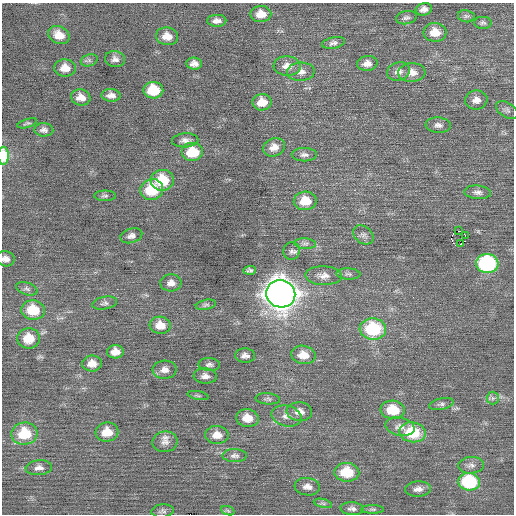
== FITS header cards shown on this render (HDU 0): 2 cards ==
NAXIS1  =                  512 / Axis length
NAXIS2  =                  512 / Axis length

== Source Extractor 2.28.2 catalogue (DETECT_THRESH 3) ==
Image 512 x 512 px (HDU 0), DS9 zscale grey, 1 PNG px = 1 image px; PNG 516 x 516 px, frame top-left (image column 1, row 512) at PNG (2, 3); each listed source drawn as its Kron ellipse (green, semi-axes under 4 px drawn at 4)
Background 0.0294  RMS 0.75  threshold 2.24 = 3 sigma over >= 5 px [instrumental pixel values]
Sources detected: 93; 1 with non-positive FLUX_AUTO (blend fragments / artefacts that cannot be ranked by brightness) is neither listed nor drawn; the other 92 listed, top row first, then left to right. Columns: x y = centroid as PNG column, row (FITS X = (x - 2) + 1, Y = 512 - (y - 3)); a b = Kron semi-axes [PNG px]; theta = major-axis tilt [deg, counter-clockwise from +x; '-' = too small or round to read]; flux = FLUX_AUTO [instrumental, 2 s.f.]
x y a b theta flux
424 9 8 6 15 260
261 14 10 8 1 630
466 16 8 6 -11 120
406 18 10 6 11 160
217 21 9 6 1 250
483 23 9 6 -3 120
435 32 11 9 -3 750
59 35 11 8 -24 640
167 36 11 9 -8 550
333 43 11 5 12 180
115 59 10 8 -10 230
89 60 8 6 18 130
194 63 8 6 -5 270
367 63 10 7 7 340
287 66 13 10 -4 440
65 68 11 8 -1 550
398 71 11 9 16 290
301 72 14 9 3 360
412 72 13 9 2 460
153 90 10 8 -1 1600
111 95 9 6 -2 270
81 97 10 8 -14 420
476 100 11 9 10 360
262 102 9 8 - 640
507 110 12 7 -32 160
27 123 10 4 17 96
438 125 12 7 -5 240
44 130 9 6 -2 200
185 140 13 7 3 270
274 147 11 9 23 430
193 152 11 9 0 1500
304 155 12 6 0 210
3 156 9 5 90 1300
162 180 11 10 - 1700
152 190 11 10 - 2100
478 192 13 6 -4 220
105 196 11 5 -1 120
305 201 11 9 2 970
459 231 3 2 - 200
363 235 11 8 -38 220
465 235 2 2 - 1200
131 236 11 7 17 220
461 243 3 2 - 84
305 244 11 5 -4 150
291 251 9 8 - 180
5 259 9 7 -18 260
487 263 11 9 -7 6800
250 270 6 4 3 130
348 274 12 5 -3 140
324 276 18 9 -2 420
171 283 10 8 4 300
27 289 11 6 -17 150
281 294 15 13 -21 75000
105 303 12 6 11 180
206 305 10 5 12 120
33 310 12 9 -5 1500
160 325 10 8 -6 650
373 329 13 10 -3 3500
29 338 11 10 - 940
115 352 8 6 5 430
245 355 10 7 -4 220
303 355 12 9 -10 680
92 364 10 8 1 470
209 365 11 6 -2 160
165 370 12 9 4 340
205 376 11 7 -4 280
198 396 10 4 -11 94
493 398 6 6 - 140
268 399 12 5 -4 130
441 404 12 5 12 150
393 410 12 9 -6 1500
299 412 13 9 -4 410
286 416 15 10 -14 420
247 418 11 9 -7 650
400 427 15 9 -12 330
107 432 11 9 7 800
412 432 13 10 -8 2300
24 434 13 11 7 1800
217 435 12 9 -3 510
165 442 13 10 7 360
235 456 12 6 -2 180
471 465 13 8 4 260
39 468 13 7 5 290
347 472 12 9 -3 1600
469 482 11 9 -3 3800
307 487 13 8 -7 330
418 489 13 7 4 280
323 503 9 4 -13 100
352 509 11 6 -4 200
373 509 11 4 0 100
163 511 11 6 7 150
228 511 7 4 -20 95
At the frame edge (FLAGS 8, measured only in part): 2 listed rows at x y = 3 156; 5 259
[1 non-positive-flux detection neither listed nor drawn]